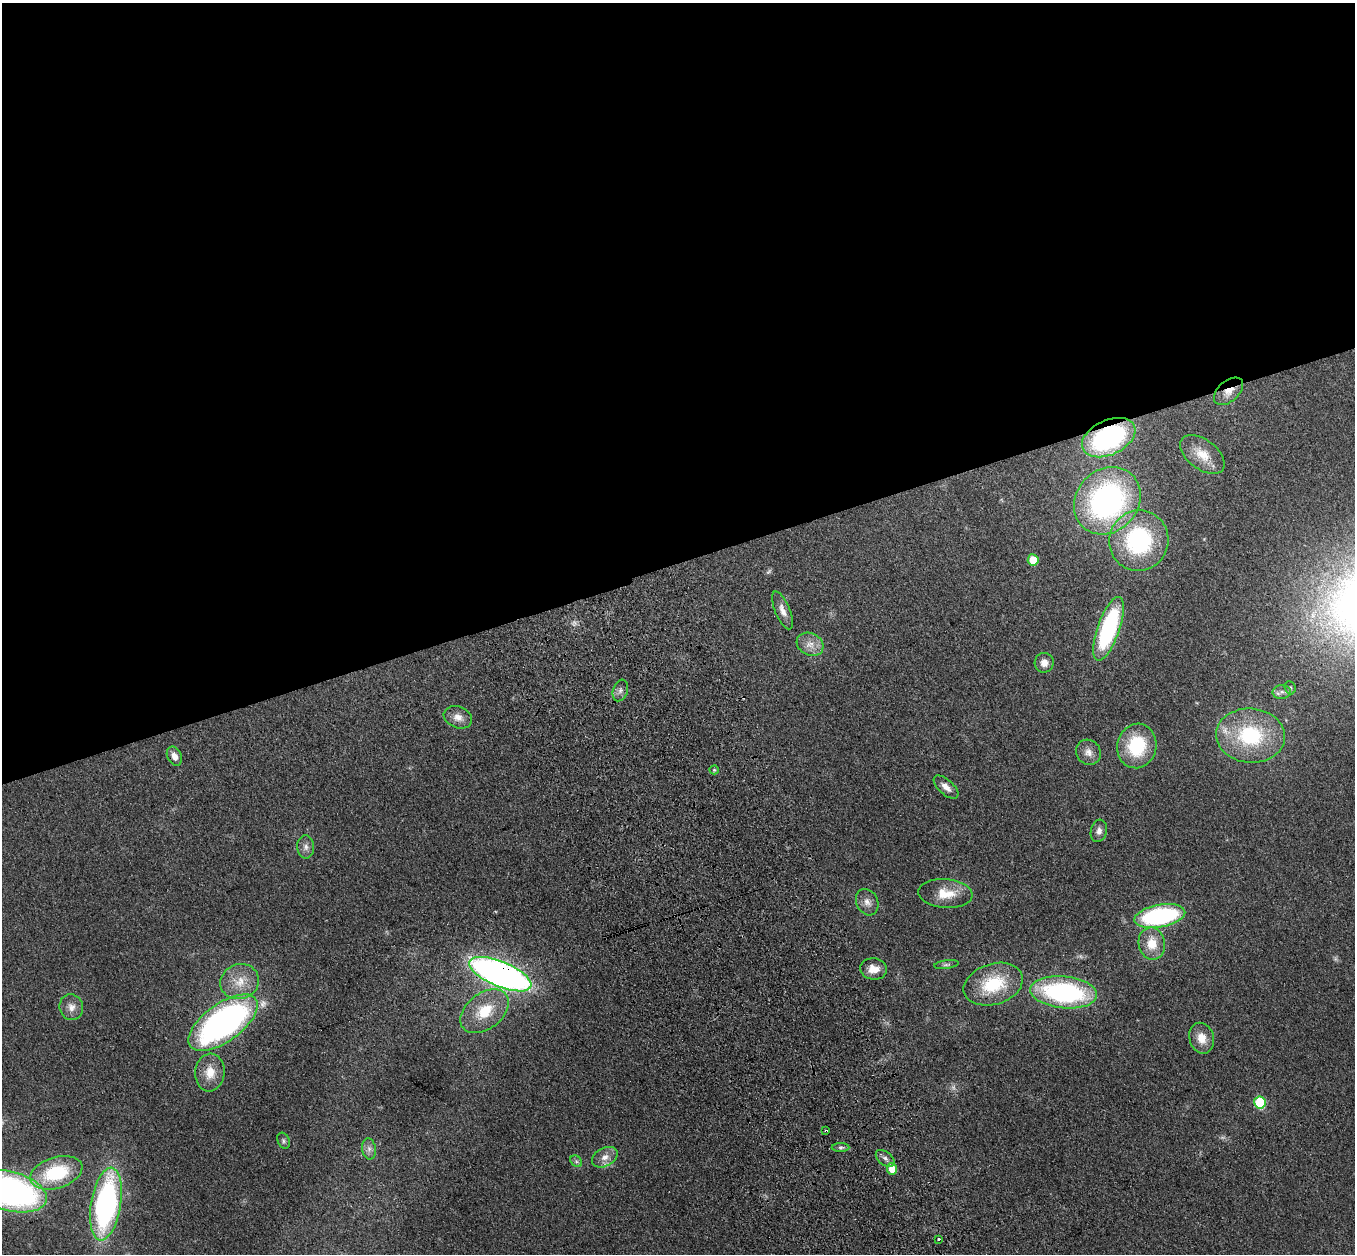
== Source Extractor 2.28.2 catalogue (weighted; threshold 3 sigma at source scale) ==
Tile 2 of 4 x 4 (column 2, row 1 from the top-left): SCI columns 1466-2818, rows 3953-5204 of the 5635 x 5524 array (HDU 1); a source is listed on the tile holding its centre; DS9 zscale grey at full resolution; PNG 1357 x 1256 px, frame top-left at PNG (2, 3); each listed source drawn as its Kron ellipse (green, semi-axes under 4 px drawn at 4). Shown black and unused: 45% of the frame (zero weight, under 3 of 4 exposures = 6% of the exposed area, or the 3 px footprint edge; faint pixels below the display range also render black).
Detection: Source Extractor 2.28.2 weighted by HDU 2 'WHT'; one run over the whole footprint, this tile lists its part. Background 0.113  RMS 0.007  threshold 0.0313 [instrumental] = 3 sigma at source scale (4.5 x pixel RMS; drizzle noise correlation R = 1.50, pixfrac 1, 0.05/0.05 arcsec/px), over >= 5 px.
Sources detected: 53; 3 too faint to see at this stretch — neither listed nor drawn; the other 50 listed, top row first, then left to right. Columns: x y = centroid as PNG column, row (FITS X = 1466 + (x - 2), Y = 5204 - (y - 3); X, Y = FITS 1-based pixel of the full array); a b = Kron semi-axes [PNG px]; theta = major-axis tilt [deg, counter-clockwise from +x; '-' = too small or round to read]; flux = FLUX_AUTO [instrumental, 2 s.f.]
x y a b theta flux
1228 391 17 10 42 8.4
1109 438 28 17 25 96
1202 454 25 14 -38 13
1107 501 36 31 47 170
1139 541 30 29 - 81
1033 560 5 5 - 18
783 610 20 7 -68 5.2
1108 629 33 11 70 90
810 644 14 11 -27 7
1044 663 10 9 - 5.1
1290 688 7 5 -69 1.3
620 690 11 7 71 2.9
1282 692 9 7 5 2.8
458 717 14 10 -21 6.3
1250 736 35 27 -5 58
1137 746 22 19 79 40
1088 752 13 12 - 5.4
174 756 10 7 -64 5
714 770 4 4 - 0.9
946 787 15 7 -41 5
1099 831 11 8 75 3.4
306 847 11 8 -86 3.6
945 894 27 14 -5 15
867 902 14 10 -64 5.1
1160 916 26 11 11 110
1152 944 16 13 -80 13
946 965 12 4 7 1.7
874 969 13 10 -6 8.1
500 974 33 12 -23 370
240 982 19 17 20 14
993 984 30 20 18 37
1064 992 33 16 -6 110
71 1007 13 11 -74 5.4
484 1011 27 18 38 23
223 1023 40 19 36 230
1202 1038 15 12 -75 9.2
210 1073 19 14 85 12
1260 1103 6 5 - 47
826 1131 3 2 - 1.4
284 1141 8 6 -62 1.6
841 1147 9 4 0 1.7
369 1149 11 7 -81 3.2
605 1157 13 9 27 5.8
885 1158 11 6 -39 2.6
576 1161 6 5 - 1.5
892 1169 5 5 - 13
56 1173 27 15 17 47
9 1191 38 19 -15 260
106 1204 37 15 80 170
939 1239 3 3 - 3.4
Overlapping masked pixels (flux is a lower limit): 4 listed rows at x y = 1228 391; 1109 438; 500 974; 826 1131
Isophote crosses this tile's border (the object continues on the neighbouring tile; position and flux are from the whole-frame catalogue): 1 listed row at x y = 9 1191